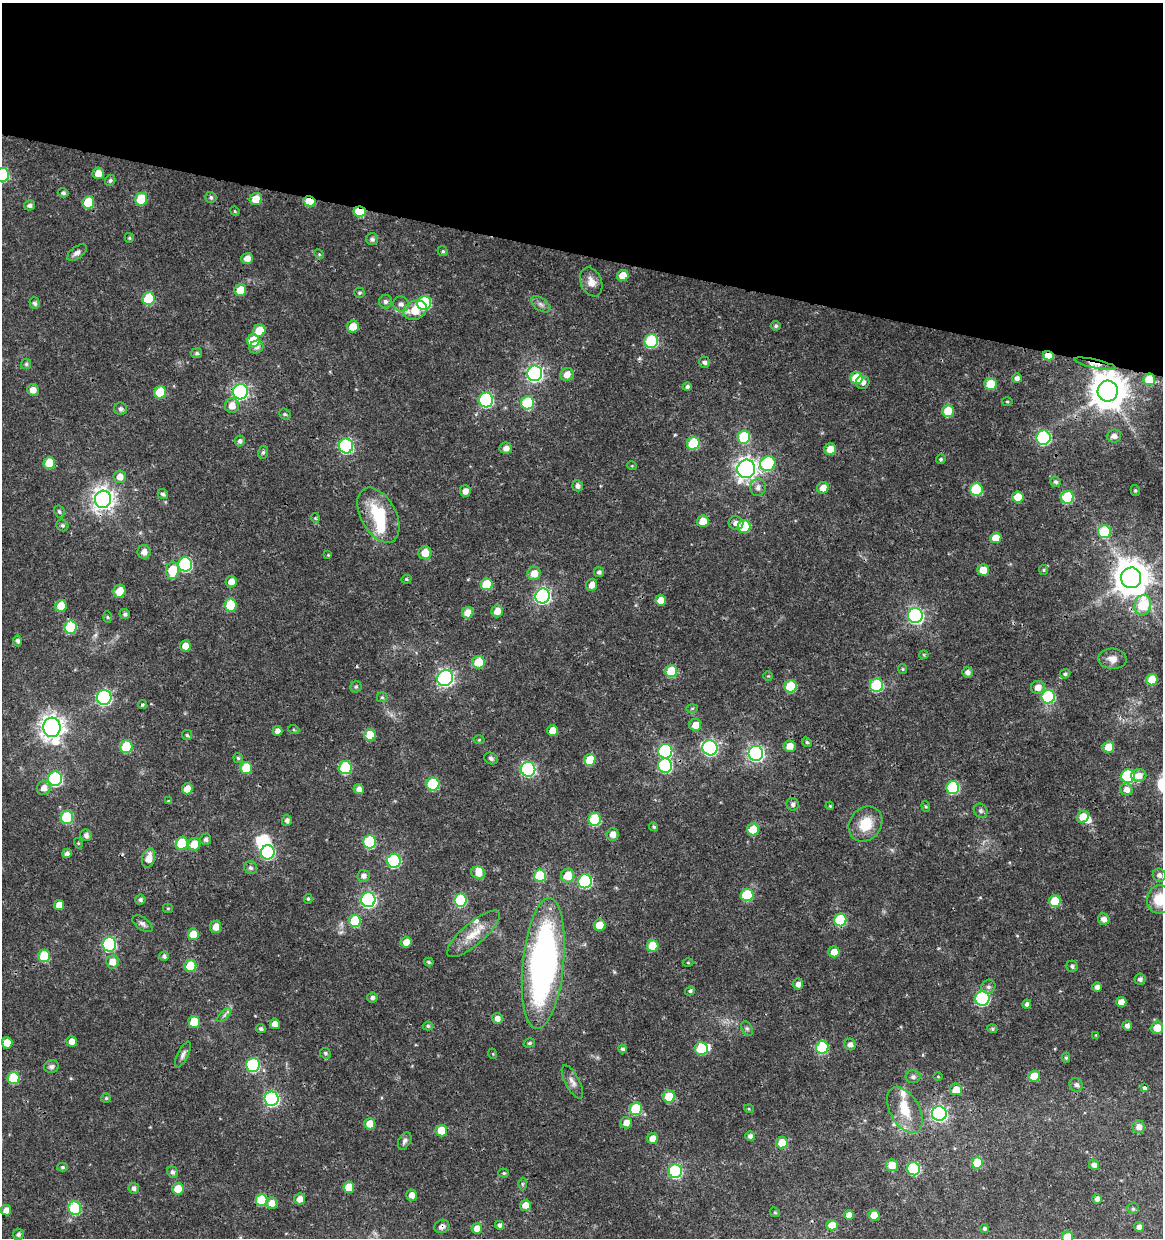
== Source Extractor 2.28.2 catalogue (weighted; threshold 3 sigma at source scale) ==
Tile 2 of 4 x 4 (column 2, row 1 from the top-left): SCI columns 1444-2604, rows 3707-4942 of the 5147 x 4948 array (HDU 1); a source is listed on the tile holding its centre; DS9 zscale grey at full resolution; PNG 1165 x 1240 px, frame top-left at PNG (2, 3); each listed source drawn as its Kron ellipse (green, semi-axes under 4 px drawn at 4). Shown black and unused: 20% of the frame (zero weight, under 3 of 4 exposures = <1% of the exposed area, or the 3 px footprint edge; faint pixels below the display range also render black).
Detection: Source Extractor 2.28.2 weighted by HDU 2 'WHT'; one run over the whole footprint, this tile lists its part. Background 0.0216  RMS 0.002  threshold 0.00884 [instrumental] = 3 sigma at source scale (4.5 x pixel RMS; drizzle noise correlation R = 1.50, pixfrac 1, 0.0396/0.0396 arcsec/px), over >= 5 px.
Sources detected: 328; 4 inside a brighter object's white glare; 1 cosmic-ray / hot-pixel residue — neither listed nor drawn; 4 inside a brighter listed object's ellipse — not listed separately; the other 319 listed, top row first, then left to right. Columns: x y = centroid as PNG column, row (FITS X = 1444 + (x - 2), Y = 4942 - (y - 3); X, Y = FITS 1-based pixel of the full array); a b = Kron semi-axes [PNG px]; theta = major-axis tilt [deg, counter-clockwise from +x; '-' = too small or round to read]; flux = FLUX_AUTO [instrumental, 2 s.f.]
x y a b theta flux
98 173 6 5 - 1.8
3 175 7 6 - 18
110 180 6 5 - 0.42
63 193 5 4 - 0.43
211 197 5 5 - 0.41
141 199 6 6 - 6.3
256 199 6 6 - 2.9
309 201 6 5 - 6.5
88 202 6 6 - 5.7
29 205 5 5 - 0.62
235 211 5 4 - 0.2
360 212 6 5 - 8.9
129 238 5 4 - 0.25
372 239 6 6 - 0.64
443 251 5 4 - 0.3
77 252 11 6 36 0.85
319 254 5 4 - 0.24
247 258 6 5 - 1.5
623 275 6 5 - 2.5
591 282 15 10 -66 1.8
240 290 6 5 - 3.4
359 293 5 5 - 0.31
149 299 6 6 - 9.4
385 302 7 6 - 0.64
35 303 6 5 - 0.5
424 303 7 7 - 16
401 304 8 7 - 0.91
541 304 11 6 -37 0.79
415 310 12 9 21 4.1
776 326 5 5 - 0.4
353 327 6 6 - 2.6
259 331 6 6 - 4
253 341 6 6 - 6.1
651 341 7 6 - 18
256 347 7 6 - 0.79
197 353 5 5 - 0.39
1048 356 5 4 - 3.8
704 362 6 5 - 0.53
26 364 5 5 - 0.32
1095 364 21 3 -12 1.3
535 373 8 7 - 65
567 374 7 6 - 1.7
856 378 6 6 - 5.3
1017 378 5 4 - 0.76
1149 379 6 5 - 5.8
862 382 7 6 - 0.98
991 384 6 5 - 5.8
687 387 4 4 - 0.52
33 390 6 5 - 1.4
1108 391 10 10 - 520
160 392 6 6 - 7
240 392 8 7 - 46
486 400 7 7 - 29
1007 402 5 3 - 0.21
528 403 6 6 - 12
232 406 7 7 - 1.9
121 409 6 6 - 0.46
948 411 6 6 - 4.3
285 414 6 5 - 0.29
1114 436 7 6 - 1.1
744 437 6 6 - 11
1043 438 7 7 - 26
240 441 5 5 - 0.55
693 443 6 6 - 9.5
346 446 7 7 - 34
506 448 6 5 - 1
830 449 6 5 - 2.4
263 452 6 5 - 0.35
941 459 5 4 - 0.33
49 463 6 6 - 4.8
768 464 8 7 - 16
632 466 5 3 - 0.17
746 469 9 8 - 120
120 477 6 6 - 1.7
1055 482 5 5 - 0.43
578 486 5 5 - 0.81
758 487 9 7 86 0.93
823 488 6 5 - 1.7
976 489 6 6 - 11
1135 490 5 4 - 0.31
465 491 6 5 - 1.3
163 494 5 4 - 0.49
1018 497 5 5 - 3.3
1067 497 6 6 - 12
103 499 8 8 - 150
59 511 6 5 - 0.4
378 515 30 17 -61 9.3
315 518 4 4 - 0.2
703 521 6 6 - 2.8
736 523 7 7 - 1.1
62 525 6 5 - 0.43
744 527 6 6 - 9.9
1104 532 6 6 - 8.6
996 538 5 5 - 3.2
144 552 6 6 - 1.2
425 553 6 6 - 2.7
328 555 4 4 - 0.18
185 564 7 7 - 26
172 570 8 6 85 6.1
983 570 6 5 - 2.7
1044 570 5 4 - 0.25
599 572 5 5 - 0.53
534 573 7 6 - 2.3
1131 578 10 10 - 440
406 579 5 4 - 0.27
231 582 6 5 - 1.7
487 584 6 6 - 6.7
592 585 6 5 - 1.4
119 591 6 6 - 3
543 596 7 7 - 53
661 600 5 5 - 2.3
231 605 6 6 - 7.9
1143 605 10 8 77 7.9
61 606 6 5 - 3.4
497 611 6 5 - 1.8
468 613 6 5 - 2.1
125 614 5 5 - 0.46
915 616 7 7 - 55
107 617 6 4 -88 0.26
70 627 7 6 - 12
18 641 5 4 - 0.5
185 646 5 5 - 1.9
924 655 4 4 - 0.24
1112 659 14 10 -4 1.6
478 662 6 6 - 4.5
902 669 5 4 - 0.25
671 671 6 6 - 7.6
967 672 5 5 - 0.76
1065 674 5 4 - 0.41
768 676 4 4 - 0.21
445 678 8 7 - 67
1152 680 6 5 - 5.2
876 685 6 6 - 16
791 686 6 6 - 8.5
356 687 5 5 - 0.36
1038 687 7 6 - 1.6
104 697 7 7 - 43
382 697 5 5 - 0.31
1048 697 7 6 - 17
142 705 4 4 - 0.36
692 708 6 4 2 0.24
695 725 6 6 - 2
52 727 10 8 -88 170
294 730 5 3 - 0.23
552 730 5 5 - 2.1
277 731 5 5 - 1
187 735 5 5 - 0.31
370 735 6 5 - 5.4
479 740 5 3 - 0.2
807 742 5 4 - 0.33
790 746 6 5 - 1.9
126 747 6 6 - 10
1109 747 5 5 - 3.6
710 748 7 7 - 43
665 751 7 7 - 26
756 753 7 7 - 58
238 758 5 4 - 0.28
491 758 7 5 -26 0.53
590 760 6 5 - 5
665 766 7 7 - 25
246 768 6 6 - 7.1
345 768 6 6 - 15
528 769 7 7 - 37
1139 775 7 6 - 1.7
1128 776 7 7 - 21
55 779 7 7 - 26
433 784 6 6 - 14
44 788 7 7 - 1.4
953 788 6 6 - 15
187 789 5 5 - 1.9
359 789 5 5 - 0.96
1126 789 6 6 - 1.2
168 801 3 3 - 0.17
793 804 6 6 - 0.62
830 806 4 3 - 0.2
926 806 5 4 - 0.23
981 811 7 6 - 0.48
67 817 6 6 - 14
1083 817 6 5 - 3
595 819 6 6 - 13
287 820 5 5 - 0.63
865 824 18 16 52 4.5
654 827 4 4 - 0.27
753 829 6 6 - 4.5
613 834 6 6 - 1.6
86 835 6 5 - 0.71
206 839 6 5 - 0.59
370 842 6 6 - 15
78 843 5 3 - 0.2
182 843 6 6 - 7.8
194 844 6 6 - 3.3
268 852 7 7 - 27
67 853 5 4 - 0.64
149 858 10 6 75 2.1
394 861 7 6 - 23
251 868 6 6 - 0.54
478 873 7 6 - 2
1159 875 7 6 - 0.74
363 876 6 6 - 0.89
540 876 6 6 - 9.7
568 876 7 6 - 4
585 881 7 7 - 26
747 895 6 6 - 8.6
308 899 5 4 - 0.28
1159 899 14 12 85 4.2
140 900 5 5 - 0.47
368 900 7 7 - 48
460 900 6 6 - 16
1055 901 6 6 - 6.4
59 905 5 5 - 1.8
168 908 5 4 - 0.24
1104 919 6 5 - 1.1
840 920 6 6 - 12
355 921 6 6 - 8.4
142 924 11 6 -35 0.69
599 925 6 5 - 2.8
216 927 6 5 - 1.7
193 934 5 5 - 3.4
473 934 33 11 41 3.7
406 942 5 5 - 2.1
109 944 7 7 - 30
653 946 6 5 - 5.2
834 952 5 5 - 2.3
44 956 6 6 - 7.8
164 956 5 4 - 0.53
112 962 6 6 - 2
429 962 5 4 - 0.28
543 963 66 20 84 75
688 963 5 3 - 0.18
190 966 6 6 - 6.6
1072 966 6 5 - 0.45
1140 979 5 5 - 0.69
798 984 5 5 - 1.1
988 987 7 6 - 0.61
1097 987 5 4 - 0.81
690 991 5 4 - 0.36
372 998 5 5 - 0.62
982 998 7 7 - 29
1121 1002 5 5 - 1.8
1027 1004 5 4 - 0.62
224 1015 9 3 46 0.42
497 1018 5 5 - 1.2
194 1022 6 5 - 5.2
275 1024 5 5 - 1.4
428 1026 5 4 - 0.3
1127 1026 5 4 - 0.79
747 1028 7 5 -62 0.43
1157 1028 6 6 - 2.8
261 1029 5 4 - 0.47
992 1029 5 4 - 0.27
1096 1035 4 4 - 0.17
72 1041 5 5 - 1.5
7 1043 5 5 - 2.7
529 1043 6 4 18 0.34
850 1044 6 5 - 0.94
822 1047 6 6 - 14
623 1049 4 4 - 0.41
701 1049 6 6 - 9.8
325 1053 5 5 - 0.4
493 1054 5 3 - 0.17
183 1055 14 5 64 0.76
1066 1058 5 4 - 0.28
253 1065 7 6 - 24
51 1067 7 6 - 0.61
938 1076 4 3 - 0.15
1034 1076 5 5 - 3.3
913 1077 7 6 - 0.53
13 1078 6 6 - 11
572 1082 18 7 -62 1.2
1076 1085 7 6 - 0.74
1144 1088 4 4 - 1.3
956 1089 6 6 - 2.3
669 1097 6 6 - 5.4
106 1098 4 4 - 0.26
272 1099 7 7 - 38
636 1109 6 6 - 11
749 1109 5 3 - 0.19
905 1110 25 14 -60 5.1
939 1113 7 7 - 61
626 1123 6 5 - 1.5
370 1124 5 5 - 2.6
1139 1127 6 6 - 1.3
441 1131 6 5 - 3.7
750 1136 5 4 - 0.73
653 1139 5 5 - 1.9
405 1141 9 6 63 0.68
782 1143 5 5 - 5.1
977 1163 6 5 - 7.1
892 1165 6 6 - 2.9
1094 1165 5 5 - 0.89
63 1167 5 4 - 0.34
914 1169 6 6 - 20
675 1171 7 6 - 21
172 1172 6 5 - 0.6
504 1173 5 4 - 0.27
522 1184 6 4 -90 0.31
349 1187 5 5 - 3.9
134 1188 5 5 - 0.67
178 1189 6 5 - 3.5
412 1195 5 5 - 1.3
300 1199 6 5 - 1.5
1097 1199 5 5 - 0.75
261 1200 6 6 - 7.9
272 1203 6 5 - 1.8
525 1205 5 5 - 1.9
75 1208 7 6 - 15
1133 1209 6 5 - 0.32
6 1210 5 5 - 1.3
775 1212 5 4 - 0.26
849 1215 5 4 - 1.7
874 1215 5 5 - 2.6
499 1225 5 4 - 0.57
832 1225 6 5 - 2.3
442 1226 8 6 25 0.79
1139 1227 5 4 - 1
984 1228 4 4 - 0.35
477 1229 5 5 - 2.4
18 1234 5 5 - 0.57
1067 1237 6 5 - 4.2
Overlapping masked pixels (flux is a lower limit): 9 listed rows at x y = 141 199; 309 201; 360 212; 1048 356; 1095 364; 1149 379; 1108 391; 756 753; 442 1226
Isophote crosses this tile's border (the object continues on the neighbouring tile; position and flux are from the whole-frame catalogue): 3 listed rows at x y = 3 175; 1159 899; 1067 1237